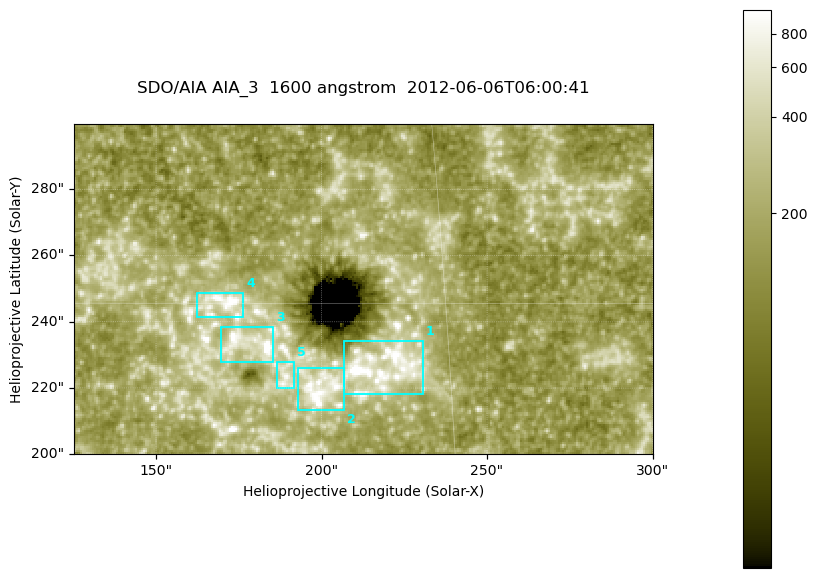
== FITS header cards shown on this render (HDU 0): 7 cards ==
TELESCOP= 'SDO/AIA '
INSTRUME= 'AIA_3   '
WAVELNTH=                 1600
WAVEUNIT= 'angstrom'
DATE-OBS= '2012-06-06T06:00:41.13'
CTYPE1  = 'HPLN-TAN'
CTYPE2  = 'HPLT-TAN'

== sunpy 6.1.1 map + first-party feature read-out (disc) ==
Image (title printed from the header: SDO/AIA AIA_3  1600 angstrom  2012-06-06T06:00:41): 287 x 164 px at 0.609 arcsec/px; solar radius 946 arcsec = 1552 px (partial field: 0.6% of the solar disc is inside the frame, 100% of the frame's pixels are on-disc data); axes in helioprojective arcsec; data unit not stated in the header (colour bar unlabelled)
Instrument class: DISC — disc imager (sunpy class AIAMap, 1600 A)
Bright regions (active regions / flare kernels): reference = the on-disc median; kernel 3 px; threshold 5 sigma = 320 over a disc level ~182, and >= 1.15x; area >= 47 px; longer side >= 3 px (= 1.8 arcsec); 5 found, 5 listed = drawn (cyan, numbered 1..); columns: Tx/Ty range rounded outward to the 2 arcsec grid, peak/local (2 s.f.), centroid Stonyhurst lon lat
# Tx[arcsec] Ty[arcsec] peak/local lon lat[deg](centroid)
1 206..232 218..234 18 +14 +14
2 192..208 212..226 6.4 +12 +13
3 168..186 228..240 8.1 +11 +14
4 162..178 240..250 6.7 +11 +15
5 186..192 220..228 4.1 +12 +14